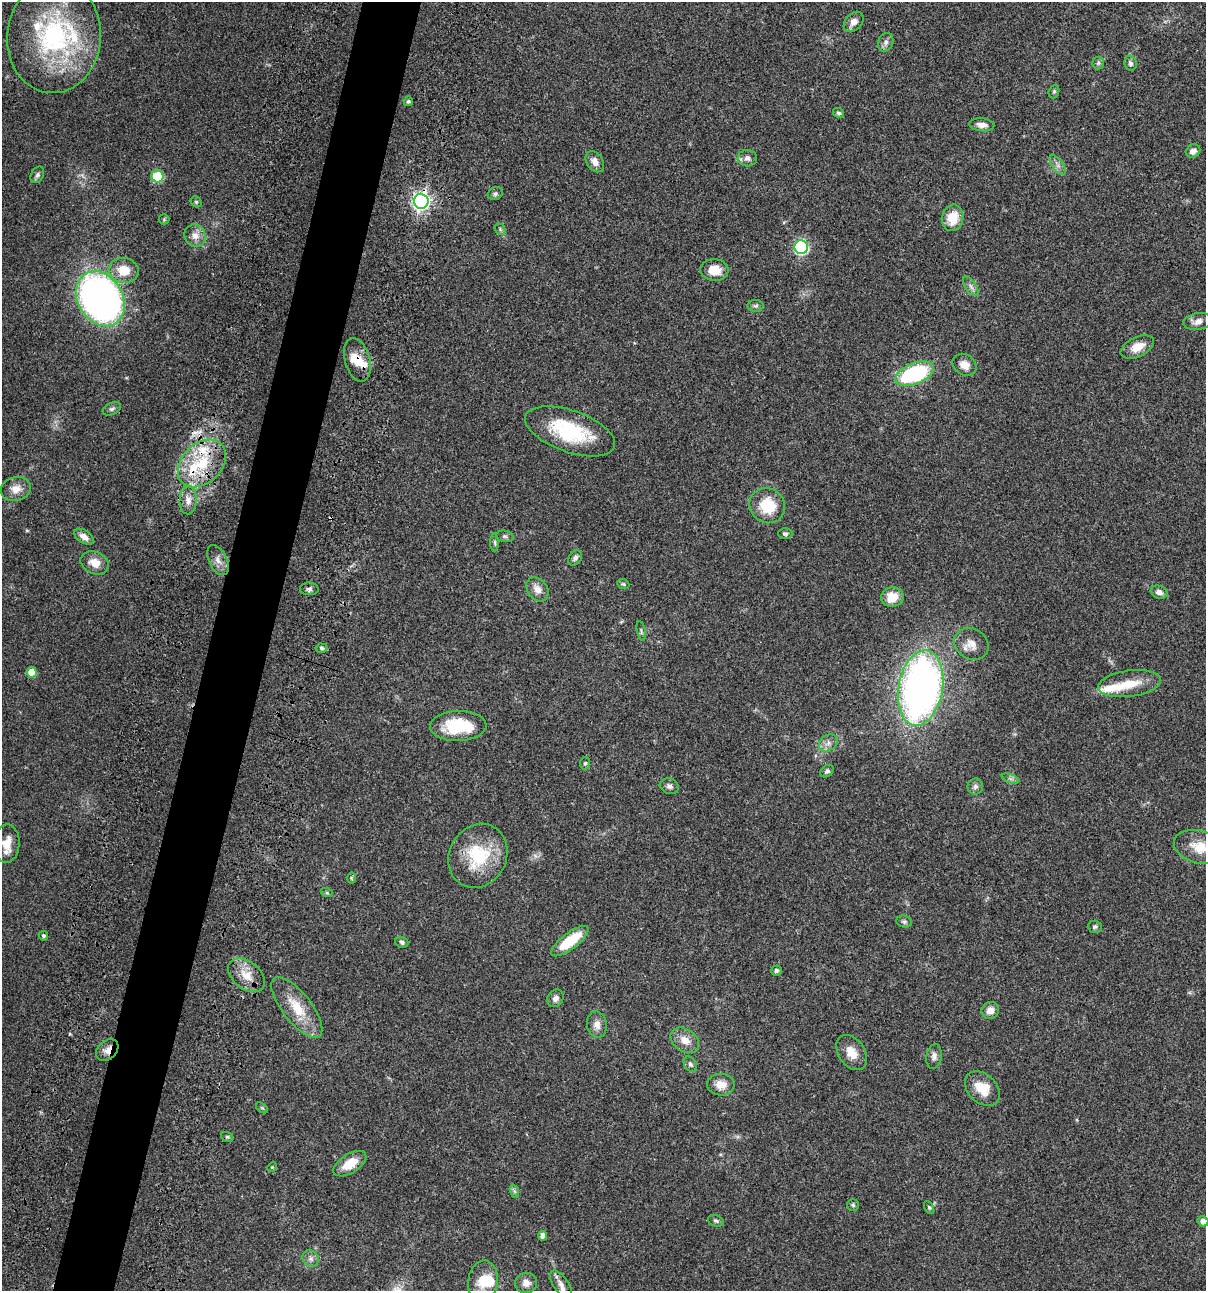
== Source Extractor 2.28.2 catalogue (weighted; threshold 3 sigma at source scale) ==
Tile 7 of 4 x 4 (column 3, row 2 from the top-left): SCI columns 2640-3843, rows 2696-3984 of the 5404 x 5390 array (HDU 1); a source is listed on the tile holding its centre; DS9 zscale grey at full resolution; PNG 1208 x 1293 px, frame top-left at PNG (2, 2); each listed source drawn as its Kron ellipse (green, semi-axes under 4 px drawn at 4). Shown black and unused: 5% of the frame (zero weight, under 3 of 4 exposures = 9% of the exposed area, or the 3 px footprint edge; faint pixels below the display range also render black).
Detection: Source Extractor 2.28.2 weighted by HDU 2 'WHT'; one run over the whole footprint, this tile lists its part. Background 0.0467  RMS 0.0053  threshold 0.0237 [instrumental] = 3 sigma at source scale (4.5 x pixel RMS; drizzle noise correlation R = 1.50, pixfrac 1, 0.05/0.05 arcsec/px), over >= 5 px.
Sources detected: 115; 1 too faint to see at this stretch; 1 inside a brighter object's white glare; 2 cosmic-ray / hot-pixel residue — neither listed nor drawn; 10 inside a brighter listed object's ellipse — not listed separately; the other 101 listed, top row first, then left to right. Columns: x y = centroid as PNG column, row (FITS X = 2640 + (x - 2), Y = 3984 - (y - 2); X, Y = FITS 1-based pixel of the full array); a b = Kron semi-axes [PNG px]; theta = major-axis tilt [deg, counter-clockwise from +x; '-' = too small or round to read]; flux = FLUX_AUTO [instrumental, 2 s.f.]
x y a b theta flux
854 22 11 8 47 3.3
54 37 56 47 85 83
886 42 9 7 67 1.9
1098 63 6 6 - 1
1130 63 7 6 - 1.6
1054 92 7 5 69 0.78
408 101 5 4 - 0.91
838 113 6 4 -32 1
982 125 12 6 -5 3.1
1193 151 7 6 - 2.8
747 158 9 8 - 2.4
595 162 11 8 -56 3.4
1058 165 11 5 -54 2.2
37 175 9 6 62 1.3
157 176 6 6 - 31
495 194 8 6 25 1.2
421 201 7 7 - 210
196 202 6 5 - 0.8
953 218 13 10 78 10
164 219 5 5 - 0.6
500 229 6 4 -48 0.79
195 236 11 10 - 4
801 247 7 6 - 77
124 270 15 12 -9 9.6
714 270 14 11 -4 7.7
971 286 11 5 -55 1.8
100 299 29 22 -59 230
756 306 8 6 2 1.1
1198 321 15 8 7 3.4
1137 347 18 10 26 6.9
357 360 22 12 -74 8
965 365 13 10 -36 4.8
915 374 20 10 21 48
112 409 10 6 25 1.3
570 431 47 21 -19 36
202 463 27 20 44 24
16 489 15 12 12 5.3
188 500 14 8 88 3.7
767 506 18 17 - 16
785 534 7 5 1 1.2
505 536 9 5 -11 1.1
84 537 11 6 -32 3.2
495 543 9 4 -89 0.98
575 558 8 6 56 1.6
218 560 16 9 -64 3.7
95 563 15 11 -23 6.4
623 584 6 4 -22 0.7
309 589 9 6 -3 1.6
537 589 13 9 -52 4.4
1159 592 9 6 -21 2.3
892 597 11 9 10 9.1
641 631 10 3 -80 0.76
971 644 18 15 -31 6
321 648 6 4 -5 1.1
32 672 5 5 - 9.2
1130 684 32 13 7 11
921 688 38 22 80 250
458 726 28 15 1 25
828 743 10 7 34 2.7
585 763 6 5 - 0.78
827 771 7 5 37 1.3
1010 779 9 4 -19 1.1
669 786 10 7 -18 1.8
975 787 8 7 - 1.7
7 843 19 13 88 6.8
1199 847 26 16 -14 11
478 856 33 28 61 28
351 878 6 4 -89 0.59
327 893 6 4 -18 0.65
904 922 8 6 -16 1.1
1095 927 7 6 - 1.2
43 936 5 4 - 0.88
570 941 23 8 37 18
402 942 6 5 - 1.2
776 970 5 5 - 1.1
246 975 21 13 -38 8.3
555 998 9 7 56 2.3
297 1007 37 14 -52 15
990 1010 9 8 - 3.6
597 1025 13 10 -80 3.6
685 1040 15 11 -34 5.5
107 1050 12 9 42 3.8
852 1053 19 13 -56 6.6
934 1056 12 7 81 2.2
690 1064 8 6 -58 1.4
721 1085 14 11 -1 5.4
982 1088 20 14 -43 10
262 1108 7 3 -37 0.57
227 1137 6 5 - 0.79
350 1164 18 9 32 9.7
272 1167 5 4 - 0.59
514 1191 7 4 -71 0.97
853 1205 6 6 - 0.89
929 1207 7 4 -63 0.76
716 1221 8 5 -19 1.1
1203 1221 5 5 - 3.1
543 1236 5 4 - 2.8
311 1259 9 7 -46 2.1
483 1282 21 15 84 11
526 1283 11 10 - 3.8
561 1285 16 7 -56 3.2
Overlapping masked pixels (flux is a lower limit): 3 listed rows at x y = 421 201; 357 360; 107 1050
Isophote crosses this tile's border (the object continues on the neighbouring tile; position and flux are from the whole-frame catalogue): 3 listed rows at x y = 7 843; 1199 847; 1203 1221